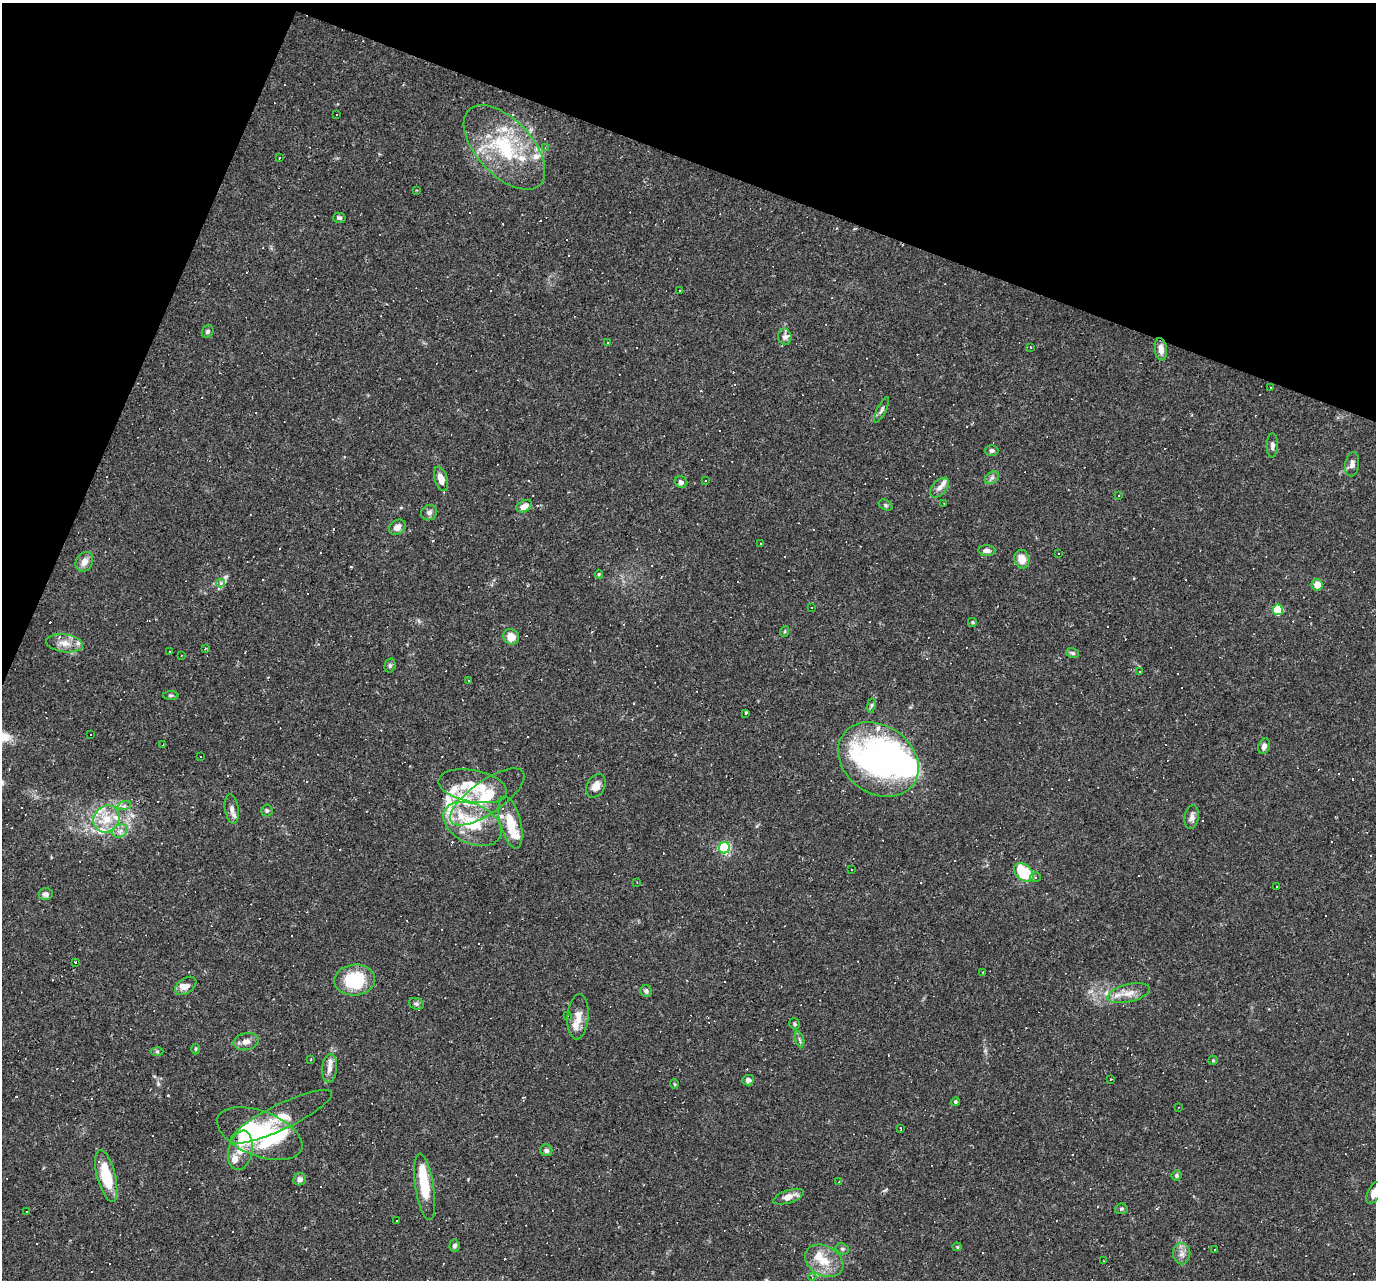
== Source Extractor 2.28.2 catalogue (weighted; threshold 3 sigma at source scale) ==
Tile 2 of 4 x 4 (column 2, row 1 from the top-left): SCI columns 1375-2748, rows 4099-5376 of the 5495 x 5510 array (HDU 1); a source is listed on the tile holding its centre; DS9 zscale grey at full resolution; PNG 1378 x 1282 px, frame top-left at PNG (2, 3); each listed source drawn as its Kron ellipse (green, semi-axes under 4 px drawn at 4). Shown black and unused: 19% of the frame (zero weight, under 2 of 3 exposures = <1% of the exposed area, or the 3 px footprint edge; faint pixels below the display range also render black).
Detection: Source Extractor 2.28.2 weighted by HDU 2 'WHT'; one run over the whole footprint, this tile lists its part. Background 0.0261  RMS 0.0036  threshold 0.016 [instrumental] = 3 sigma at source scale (4.5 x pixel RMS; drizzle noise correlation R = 1.50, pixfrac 1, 0.05/0.05 arcsec/px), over >= 5 px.
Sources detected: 242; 6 inside a brighter object's white glare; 93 cosmic-ray / hot-pixel residue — neither listed nor drawn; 23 inside a brighter listed object's ellipse — not listed separately; the other 120 listed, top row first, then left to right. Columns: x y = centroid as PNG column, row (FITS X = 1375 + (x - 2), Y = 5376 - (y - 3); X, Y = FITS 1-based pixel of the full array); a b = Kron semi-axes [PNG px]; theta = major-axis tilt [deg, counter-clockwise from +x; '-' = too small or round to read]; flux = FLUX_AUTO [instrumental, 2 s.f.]
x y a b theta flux
336 115 3 3 - 0.5
504 147 52 27 -47 31
545 148 4 4 - 0.39
279 158 3 2 - 0.23
416 190 3 2 - 0.36
339 218 6 5 - 0.73
680 290 2 2 - 0.26
208 331 6 5 - 0.94
785 337 8 6 -79 1.2
607 343 3 3 - 0.76
1031 347 3 2 - 0.38
1161 349 11 6 -84 2.9
1270 388 3 2 - 0.27
882 410 14 4 64 1
1272 445 12 5 89 1.4
992 450 6 5 - 0.91
1352 464 12 7 80 1.5
992 478 8 5 30 1
441 479 13 6 -74 3.2
705 481 3 3 - 0.45
681 482 6 5 - 1.1
940 488 11 7 47 1.9
1119 495 3 2 - 0.28
944 503 2 2 - 0.22
885 505 7 5 -28 0.61
524 506 8 5 30 2.6
429 513 8 7 - 1.3
397 527 9 7 37 2
760 543 2 2 - 0.23
987 550 8 5 -2 1.4
1059 553 2 2 - 0.29
1022 559 9 7 -76 4.3
84 562 10 8 60 2.7
599 574 4 4 - 0.34
221 583 4 3 - 3.8
1317 585 6 5 - 4.1
811 607 3 2 - 0.38
1278 610 5 5 - 20
973 622 5 5 - 0.51
785 631 5 3 - 0.37
511 637 8 7 - 4.6
64 643 18 9 -7 3.7
205 649 4 2 - 0.4
169 652 3 2 - 0.23
1073 653 6 5 - 0.68
181 655 3 2 - 0.26
390 665 7 5 76 0.73
1140 672 3 2 - 0.9
468 680 3 2 - 0.42
171 695 8 4 0 0.56
871 705 7 3 81 0.53
746 713 4 3 - 1.4
90 734 3 2 - 0.43
163 745 3 2 - 0.82
1264 746 8 5 72 1.6
200 757 3 2 - 0.45
878 759 43 34 -36 100
473 786 35 16 -11 12
596 786 12 9 62 2.5
487 797 44 16 35 15
124 806 7 4 19 0.85
232 809 15 7 -81 1.9
267 810 6 5 - 0.81
1192 817 12 7 80 1.5
106 819 14 12 51 6.6
510 822 26 10 -76 9
472 824 31 20 -25 16
120 831 8 6 22 1.6
724 848 6 5 - 43
852 870 3 2 - 0.52
1024 872 11 7 -41 20
1036 877 5 4 - 0.61
637 882 2 2 - 0.22
1276 886 3 2 - 0.44
46 894 7 6 - 1.3
75 963 3 3 - 1.1
983 972 3 2 - 0.27
355 980 20 15 4 19
186 986 12 7 36 2.4
646 991 6 5 - 0.85
1129 993 22 9 13 4.3
416 1004 7 5 -20 0.84
567 1016 3 2 - 1.5
578 1017 23 10 85 4
795 1024 6 5 - 0.65
799 1039 8 3 -71 0.64
246 1042 12 8 13 2.3
196 1049 5 3 - 0.39
157 1051 6 4 0 0.55
311 1059 3 2 - 0.51
1213 1060 5 4 - 0.38
329 1068 14 7 83 2.6
1111 1079 2 2 - 0.29
748 1080 6 5 - 1.4
674 1084 5 3 - 0.29
955 1102 4 4 - 0.65
1178 1108 3 2 - 0.21
281 1117 56 12 26 9.4
900 1128 3 3 - 8.3
260 1134 45 22 -21 28
240 1150 20 12 79 5.6
546 1150 6 6 - 1.1
1176 1175 5 5 - 0.58
106 1176 26 9 -76 15
300 1179 6 6 - 1.5
839 1182 3 3 - 0.28
425 1187 33 9 -81 11
1374 1193 12 6 64 3
789 1197 16 6 18 3.1
1121 1209 6 5 - 0.59
26 1212 3 3 - 0.49
397 1221 3 3 - 0.81
454 1246 6 5 - 0.9
957 1247 4 4 - 0.38
842 1249 7 5 -20 0.73
1214 1250 3 2 - 0.53
1182 1254 10 8 -87 2.1
824 1261 20 15 -29 7.2
1103 1261 3 2 - 0.23
812 1277 4 3 - 0.32
Isophote crosses this tile's border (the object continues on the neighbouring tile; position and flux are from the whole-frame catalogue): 1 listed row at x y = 1374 1193
Unlisted compact peaks at least as high as the median listed source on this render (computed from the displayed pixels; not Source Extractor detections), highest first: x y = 158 1084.